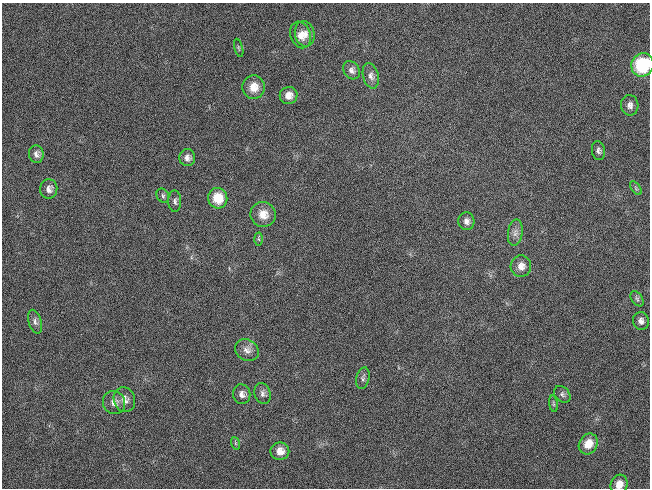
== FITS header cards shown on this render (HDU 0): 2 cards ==
NAXIS1  =                  648 / length of data axis 1
NAXIS2  =                  486 / length of data axis 2

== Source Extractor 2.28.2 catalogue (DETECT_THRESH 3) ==
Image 648 x 486 px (HDU 0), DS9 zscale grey, 1 PNG px = 1 image px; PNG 652 x 490 px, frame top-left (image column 1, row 486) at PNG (2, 3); each listed source drawn as its Kron ellipse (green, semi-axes under 4 px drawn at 4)
Background 119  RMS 26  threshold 78.7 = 3 sigma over >= 5 px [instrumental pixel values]
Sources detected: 37; all 37 listed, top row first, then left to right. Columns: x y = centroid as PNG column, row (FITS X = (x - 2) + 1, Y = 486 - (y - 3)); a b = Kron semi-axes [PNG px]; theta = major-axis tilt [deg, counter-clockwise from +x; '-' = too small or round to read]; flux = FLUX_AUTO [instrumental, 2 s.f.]
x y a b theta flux
305 34 13 9 -77 15000
301 35 14 10 -68 18000
239 48 9 3 -75 2100
642 65 12 11 - 110000
351 70 10 7 -54 8000
371 76 13 7 -76 9600
253 87 12 11 - 23000
289 95 9 8 - 15000
630 105 10 8 -87 9000
598 150 9 6 -82 5500
36 154 9 7 -77 7900
187 158 8 8 - 8800
636 188 8 4 -54 3300
49 189 10 8 85 9900
163 196 7 6 - 4200
218 198 10 9 - 42000
175 201 10 6 -89 5800
263 214 13 12 - 22000
466 221 9 8 - 8400
515 233 13 7 82 9600
259 239 6 4 -86 3000
521 266 11 10 - 15000
637 299 8 5 -55 4000
641 321 9 8 - 8000
35 322 12 6 -73 7200
247 350 12 10 -30 12000
363 378 11 6 77 5700
242 394 10 8 -81 9300
263 394 10 8 -74 7800
562 394 9 7 -47 5300
124 400 12 10 -72 14000
114 403 12 11 - 13000
553 404 8 4 -81 2800
235 443 6 4 -71 2500
588 444 11 9 56 26000
280 451 9 9 - 16000
619 484 10 8 66 15000
At the frame edge (FLAGS 8, measured only in part): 2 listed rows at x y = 642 65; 619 484